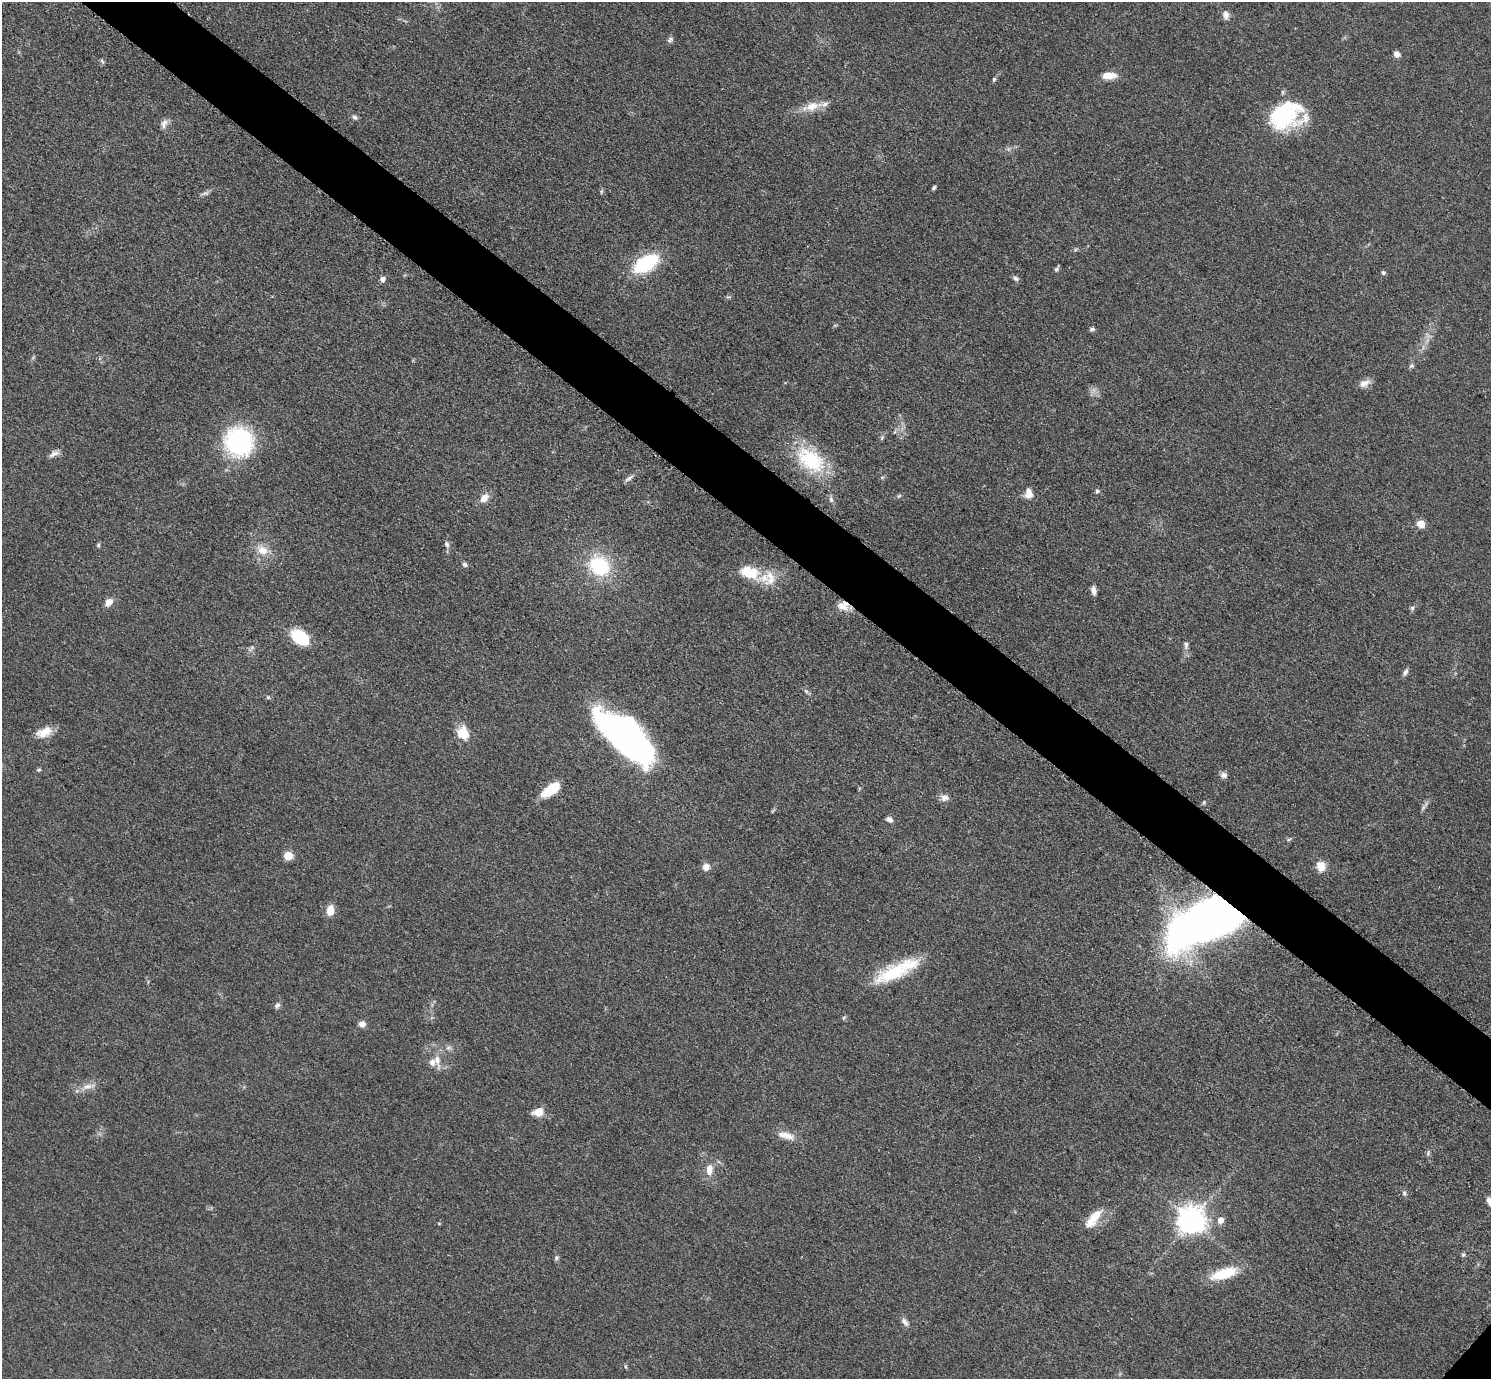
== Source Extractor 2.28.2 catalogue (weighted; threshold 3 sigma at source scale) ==
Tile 11 of 4 x 4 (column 3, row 3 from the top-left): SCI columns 2992-4480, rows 1542-2918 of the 5978 x 5981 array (HDU 1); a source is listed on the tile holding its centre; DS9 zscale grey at full resolution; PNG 1493 x 1381 px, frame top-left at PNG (2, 2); no overlay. Shown black and unused: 5% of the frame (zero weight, under 3 of 5 exposures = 1% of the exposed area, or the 3 px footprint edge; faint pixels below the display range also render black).
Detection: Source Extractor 2.28.2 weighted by HDU 2 'WHT'; one run over the whole footprint, this tile lists its part. Background 0.0533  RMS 0.0058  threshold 0.026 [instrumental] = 3 sigma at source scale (4.5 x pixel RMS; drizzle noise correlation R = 1.50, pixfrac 1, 0.05/0.05 arcsec/px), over >= 5 px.
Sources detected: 86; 5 inside a brighter listed object's ellipse — not listed separately; the other 81 listed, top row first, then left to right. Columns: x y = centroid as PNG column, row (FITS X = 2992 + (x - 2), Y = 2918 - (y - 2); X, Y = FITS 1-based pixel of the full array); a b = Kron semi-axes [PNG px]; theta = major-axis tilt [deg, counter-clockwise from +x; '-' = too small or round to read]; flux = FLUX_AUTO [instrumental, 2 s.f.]
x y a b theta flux
1226 15 9 7 -78 3.5
670 40 8 7 - 1.5
1397 54 7 6 - 2.6
102 61 7 4 -46 0.95
1109 75 14 7 -1 8.1
994 79 6 4 75 0.98
812 106 19 11 17 8.6
1284 115 39 26 35 52
355 117 8 6 -46 1.5
164 124 13 8 69 3
934 188 6 4 51 1
205 193 14 5 17 1.9
1075 250 6 4 19 0.87
646 263 23 12 31 47
1056 269 6 5 - 1.2
1383 272 5 5 - 1.1
1015 278 8 5 -41 1.7
383 279 7 6 - 2.1
1092 329 7 5 0 1.3
1411 366 7 6 - 1.2
1364 383 16 8 25 3.8
882 438 7 5 61 0.95
239 442 27 25 -55 74
54 454 15 6 28 2.8
811 460 40 24 -36 37
628 478 11 5 31 2
1097 491 6 6 - 1.1
1030 494 14 7 17 3.8
899 496 6 4 19 0.83
484 498 12 9 43 4.8
831 499 9 5 -64 1.6
1421 524 7 6 - 7.7
446 544 9 6 -58 1.6
98 545 6 5 - 0.89
262 550 17 11 -25 7.6
465 565 7 5 -43 1.3
599 566 19 17 -41 39
747 571 27 15 -36 14
770 578 23 15 82 11
1094 591 10 6 -80 2.9
109 602 11 8 47 4.2
843 606 14 11 -7 6
1412 608 6 5 - 1.1
301 638 16 10 -38 32
1186 645 11 6 -88 2.1
1405 672 9 5 51 1.8
806 691 7 4 -19 0.94
44 732 21 12 22 7.9
463 733 15 12 -65 11
627 738 56 23 -43 260
39 770 6 4 2 0.91
1224 775 9 7 7 2.2
551 790 21 9 34 16
944 798 11 9 0 3.1
1204 802 5 4 - 0.77
889 819 8 6 -23 2.1
1289 839 6 4 19 0.77
288 856 5 5 - 21
1321 866 12 9 -72 6.5
706 867 9 8 - 3.6
330 910 12 8 81 6.2
1207 921 68 31 23 450
893 973 48 19 22 32
277 1005 9 6 40 1.6
362 1024 6 5 - 4.5
448 1048 7 4 18 1.2
437 1060 15 7 -87 4.7
87 1087 15 7 14 4.2
538 1112 9 7 16 8.7
786 1135 24 9 -14 6.4
1428 1153 8 5 67 1.2
709 1170 14 9 89 5.6
1404 1193 6 6 - 1.2
1490 1202 11 7 -60 4.4
1094 1216 25 10 48 10
1191 1220 9 9 - 720
1220 1220 6 6 - 4.5
1463 1255 6 5 - 1.1
556 1258 6 5 - 1.1
1224 1274 32 11 18 20
905 1322 13 6 -55 2.5
Overlapping masked pixels (flux is a lower limit): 2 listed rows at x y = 843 606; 1207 921
Isophote crosses this tile's border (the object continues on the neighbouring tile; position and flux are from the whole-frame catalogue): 1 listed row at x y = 1490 1202